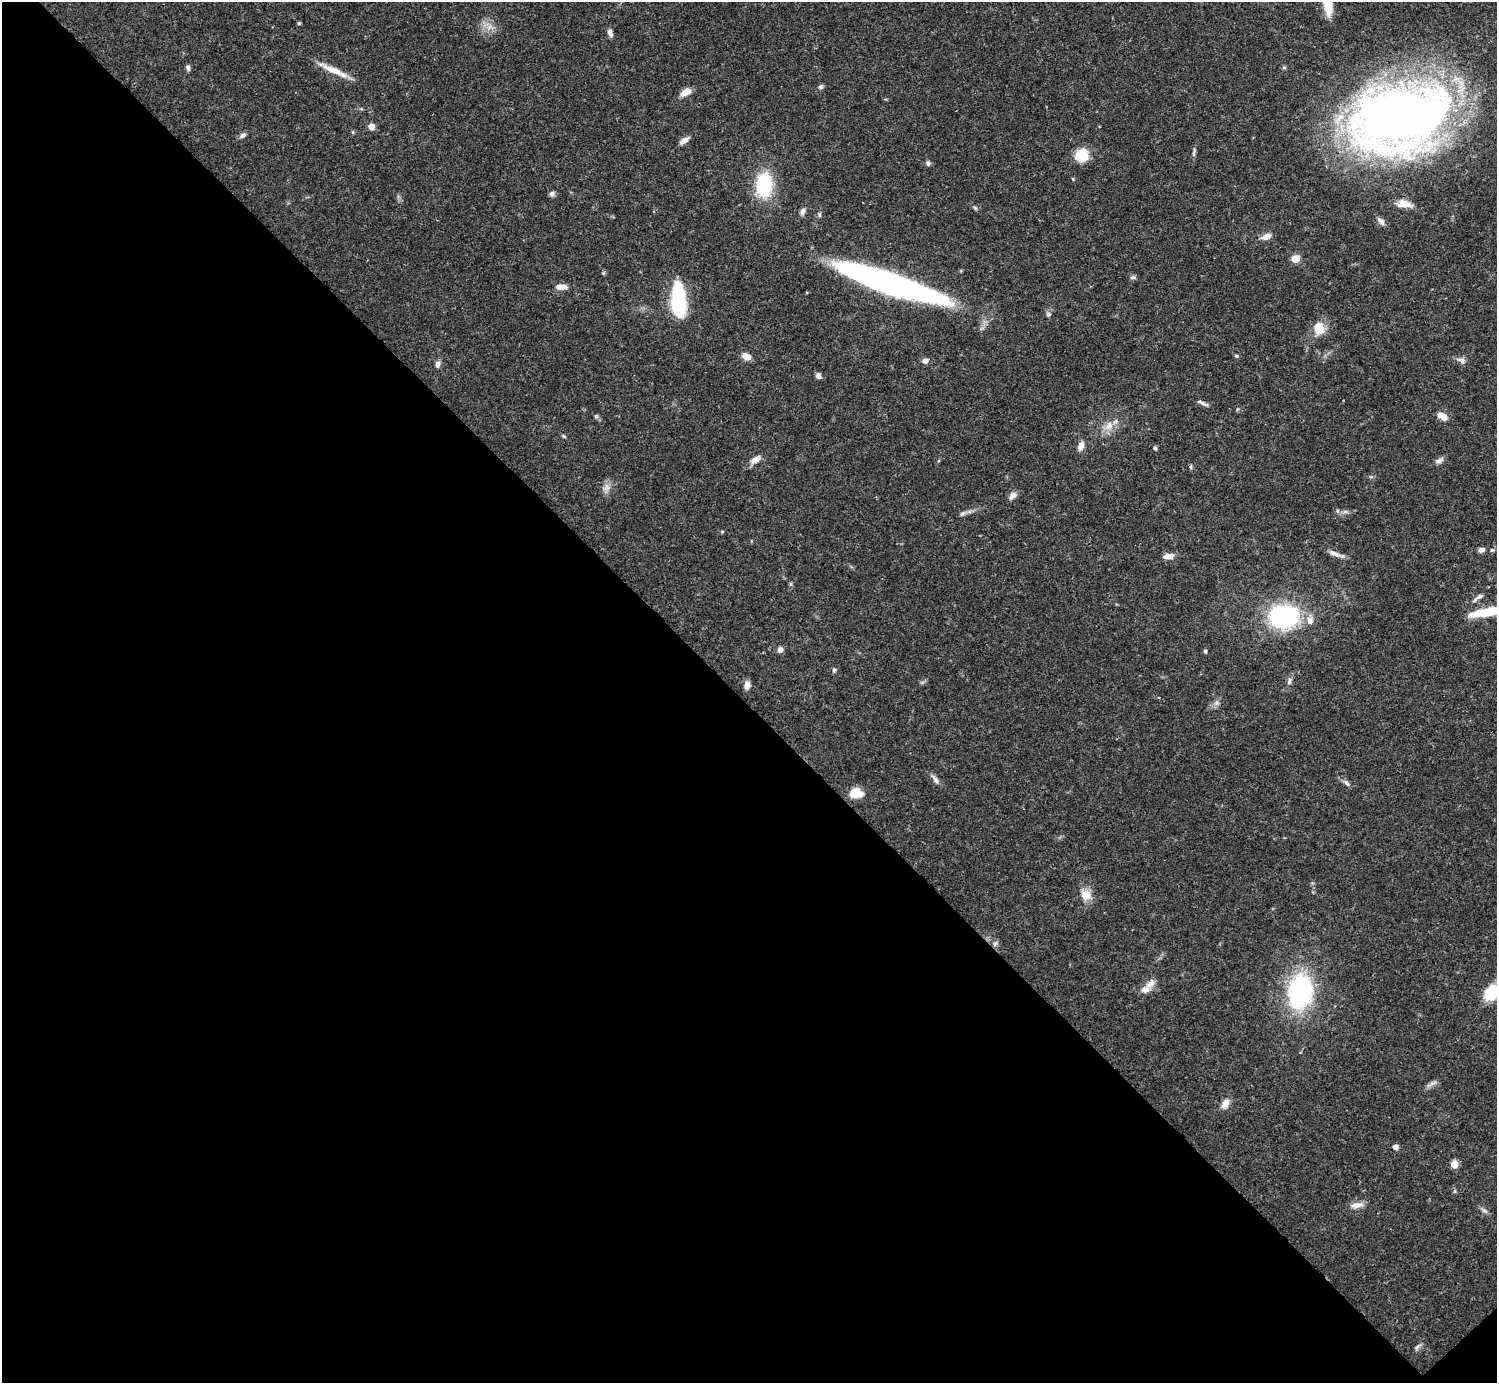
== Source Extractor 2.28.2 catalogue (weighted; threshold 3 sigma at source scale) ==
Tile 14 of 4 x 4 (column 2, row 4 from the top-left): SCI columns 1495-2989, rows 158-1538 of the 5982 x 5981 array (HDU 1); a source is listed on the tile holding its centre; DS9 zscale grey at full resolution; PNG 1499 x 1385 px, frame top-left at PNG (2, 2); no overlay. Shown black and unused: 49% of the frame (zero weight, under 3 of 4 exposures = <1% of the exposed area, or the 3 px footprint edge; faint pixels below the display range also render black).
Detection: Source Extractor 2.28.2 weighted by HDU 2 'WHT'; one run over the whole footprint, this tile lists its part. Background 0.041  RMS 0.0027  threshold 0.012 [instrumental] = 3 sigma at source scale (4.5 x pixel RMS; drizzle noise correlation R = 1.50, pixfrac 1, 0.05/0.05 arcsec/px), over >= 5 px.
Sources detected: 88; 1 inside a brighter object's white glare — not listed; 3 inside a brighter listed object's ellipse — not listed separately; the other 84 listed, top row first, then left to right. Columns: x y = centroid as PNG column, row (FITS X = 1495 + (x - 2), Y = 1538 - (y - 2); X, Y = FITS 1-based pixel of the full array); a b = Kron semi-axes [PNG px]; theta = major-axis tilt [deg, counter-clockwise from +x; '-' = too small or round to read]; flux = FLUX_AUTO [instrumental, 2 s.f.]
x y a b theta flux
1327 3 26 9 -81 6.4
299 23 4 4 - 0.37
489 27 7 5 45 1
610 33 9 6 -74 1.1
1284 67 5 5 - 0.39
188 68 8 5 -68 0.67
335 71 36 8 -26 4.4
820 87 6 6 - 0.55
685 92 14 7 32 2.4
1400 118 79 53 13 290
371 126 7 7 - 1.5
353 132 5 3 - 0.31
243 135 8 6 33 0.84
684 140 14 6 33 1.5
1194 152 14 3 77 0.68
1082 155 13 12 - 7.7
928 163 7 6 - 0.63
1073 179 5 3 - 0.23
764 185 30 20 87 14
552 193 8 6 30 0.76
1404 204 17 8 -6 2.8
975 208 7 4 -45 0.41
802 211 10 6 69 0.92
819 215 6 5 - 0.49
1381 221 13 6 -46 1.1
1266 237 10 6 21 2.1
1295 259 5 5 - 8.2
1133 277 8 5 -9 0.61
888 283 96 17 -19 110
561 287 15 6 -2 2.4
678 302 29 12 -86 28
1048 314 6 6 - 0.65
1319 328 15 11 86 4.7
1236 356 5 4 - 0.35
746 357 10 7 -31 2.3
1461 360 13 6 -15 1.2
925 361 7 6 - 1.1
438 364 8 6 80 1
818 376 7 6 - 0.93
1201 402 12 5 -25 0.89
1440 415 12 6 -10 2
596 416 6 5 - 0.51
1109 426 13 9 65 2.5
564 436 7 3 -37 0.34
1081 446 10 7 75 1.7
1155 448 5 4 - 0.4
756 459 15 8 33 2
1439 460 13 6 29 1
1191 467 6 4 -71 0.38
606 487 13 9 40 1.8
1012 495 11 7 52 1.3
1337 511 6 4 -89 0.41
962 514 8 5 30 0.61
722 531 5 3 - 0.27
1481 550 8 5 15 1.1
1492 550 5 4 - 0.36
1334 554 18 7 -21 1.8
1169 556 13 6 5 2
1477 598 17 5 37 1.1
1496 610 54 10 13 11
1284 616 25 19 0 37
1310 621 11 8 -71 1.9
780 649 7 6 - 1.2
1205 651 5 4 - 0.43
834 670 6 5 - 0.48
1289 681 10 6 73 0.92
747 685 10 7 79 1.6
1217 703 9 6 82 0.86
935 779 15 5 -56 1.2
1347 783 10 5 -43 0.85
855 793 11 8 -9 6.7
1086 895 14 13 - 3.4
995 944 8 5 63 0.67
1145 990 13 9 20 2
1300 992 27 19 82 45
1491 993 13 10 46 11
1433 1083 11 5 18 1
1225 1104 13 8 60 2.1
1395 1147 7 6 - 1
1454 1164 5 5 - 6.2
1454 1191 6 4 89 0.37
1357 1205 18 7 7 1.9
1484 1210 9 5 -23 0.75
1417 1347 11 5 54 0.78
Overlapping masked pixels (flux is a lower limit): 1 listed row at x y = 1400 118
Isophote crosses this tile's border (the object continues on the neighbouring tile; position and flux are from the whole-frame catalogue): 3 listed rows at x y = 1327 3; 1496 610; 1491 993